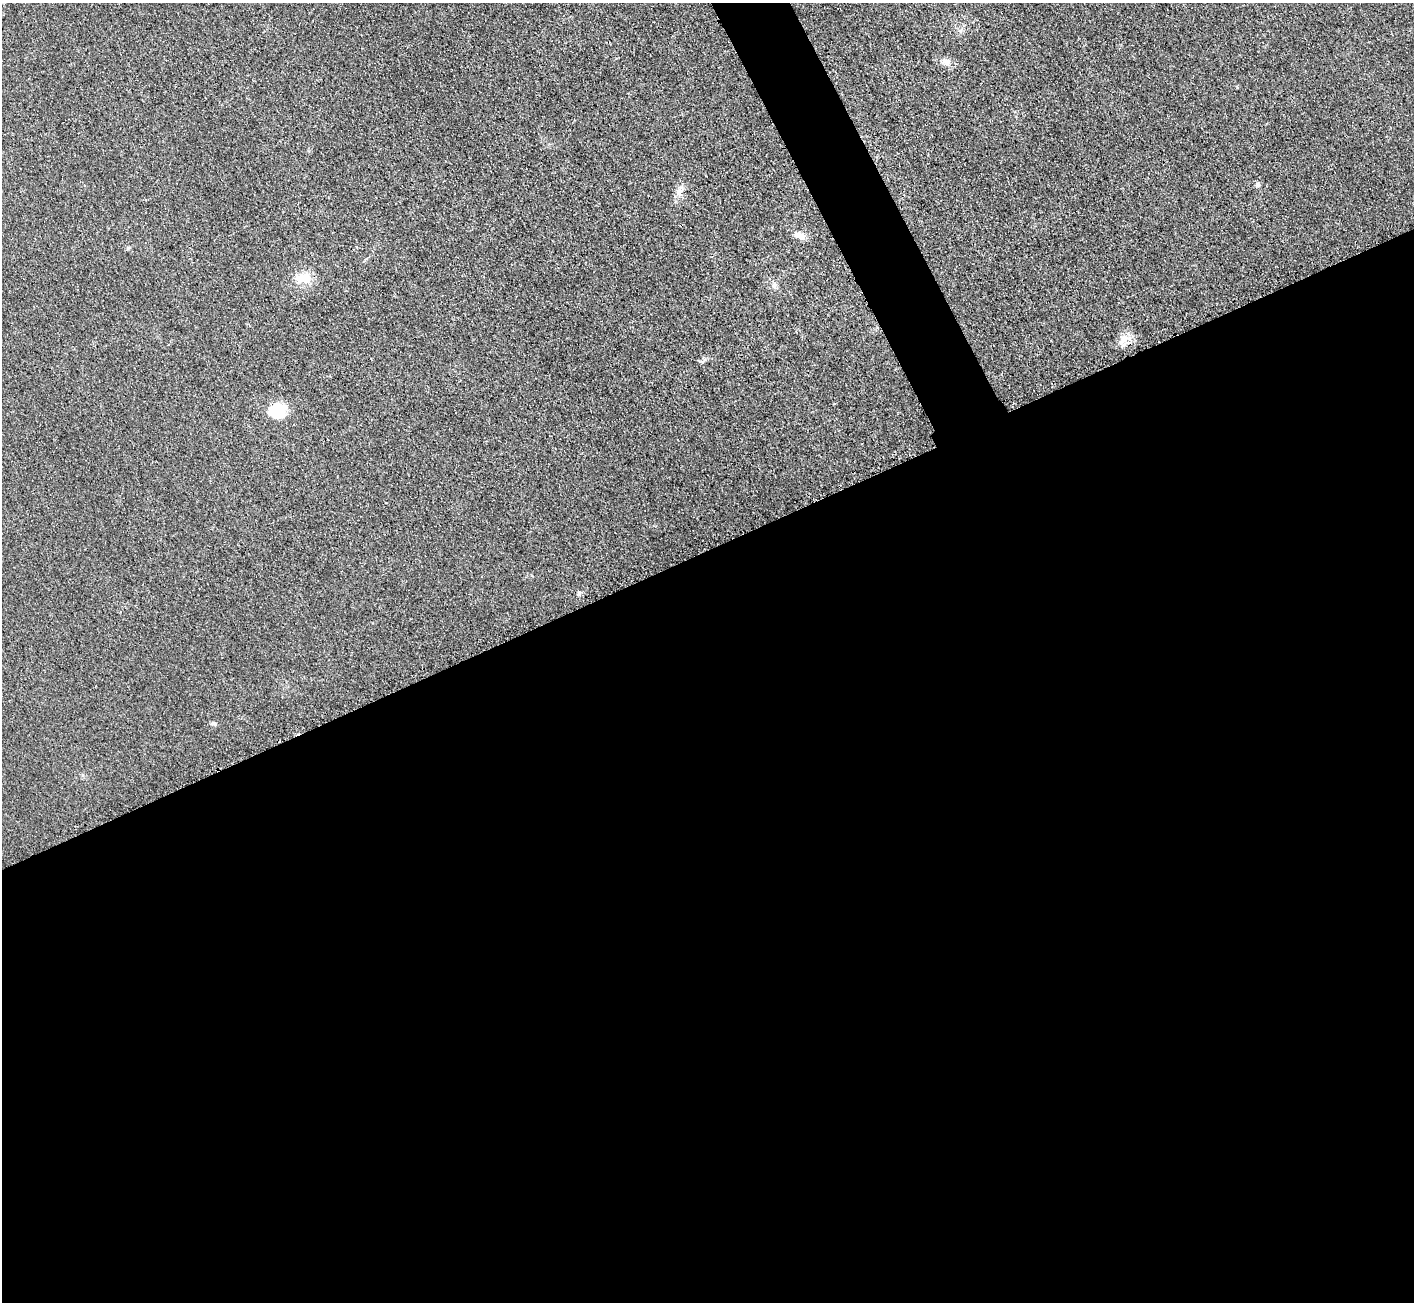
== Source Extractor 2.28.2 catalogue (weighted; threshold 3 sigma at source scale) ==
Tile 15 of 4 x 4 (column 3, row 4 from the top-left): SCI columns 2843-4254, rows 172-1471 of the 5687 x 5680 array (HDU 1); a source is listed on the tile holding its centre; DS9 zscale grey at full resolution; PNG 1416 x 1304 px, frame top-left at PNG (2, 3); no overlay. Shown black and unused: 60% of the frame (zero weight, under 3 of 4 exposures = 2% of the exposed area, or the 3 px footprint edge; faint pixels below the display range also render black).
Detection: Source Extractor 2.28.2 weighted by HDU 2 'WHT'; one run over the whole footprint, this tile lists its part. Background 0.0265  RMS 0.0059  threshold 0.0267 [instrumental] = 3 sigma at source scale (4.5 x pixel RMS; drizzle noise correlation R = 1.50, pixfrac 1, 0.05/0.05 arcsec/px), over >= 5 px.
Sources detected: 11; all 11 listed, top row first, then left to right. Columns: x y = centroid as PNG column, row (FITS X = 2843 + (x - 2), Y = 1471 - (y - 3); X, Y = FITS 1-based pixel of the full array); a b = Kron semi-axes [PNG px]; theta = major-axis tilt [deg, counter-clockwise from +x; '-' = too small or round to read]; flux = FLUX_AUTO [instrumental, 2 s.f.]
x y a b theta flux
947 62 9 7 -17 3.4
1258 185 7 5 71 1.2
679 192 11 7 47 3.3
800 235 14 7 -15 4.5
303 278 22 12 2 9.5
774 285 8 6 89 1.7
1122 342 7 4 71 1.9
277 411 19 17 14 17
386 503 3 3 - 0.64
579 593 5 5 - 1
214 724 8 4 -24 1.1
Unlisted compact peaks at least as high as the median listed source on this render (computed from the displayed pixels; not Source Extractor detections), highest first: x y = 128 248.